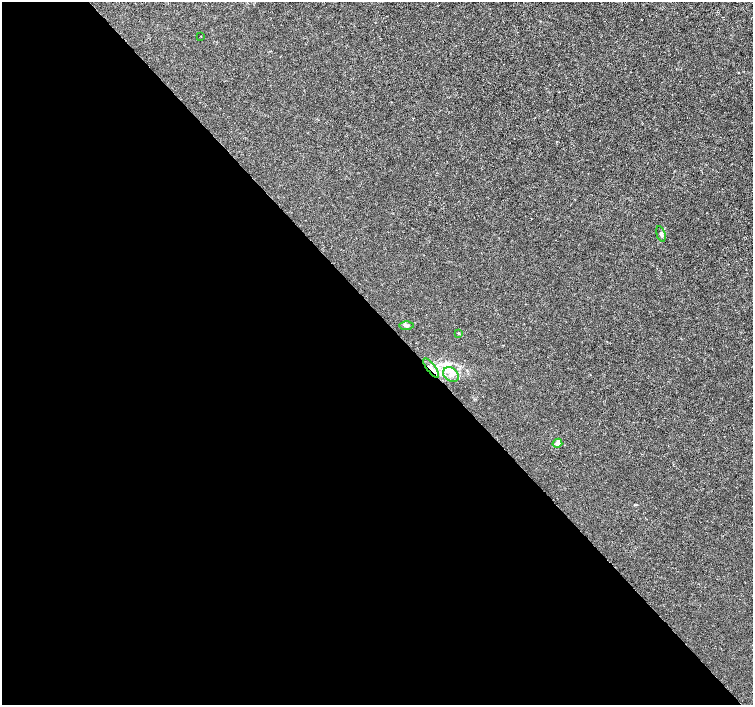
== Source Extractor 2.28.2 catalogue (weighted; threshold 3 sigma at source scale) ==
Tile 9 of 4 x 4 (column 1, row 3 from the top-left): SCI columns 7-1507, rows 1615-3019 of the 6011 x 5972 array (HDU 1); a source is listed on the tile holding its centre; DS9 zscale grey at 2 x 2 block average (1 PNG px = mean of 2 x 2 image px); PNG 755 x 707 px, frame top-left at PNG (2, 2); each listed source drawn as its Kron ellipse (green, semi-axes under 4 px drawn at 4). Shown black and unused: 55% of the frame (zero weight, under 3 of 4 exposures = <1% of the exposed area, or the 3 px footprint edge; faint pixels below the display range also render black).
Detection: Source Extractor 2.28.2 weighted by HDU 2 'WHT'; one run over the whole footprint, this tile lists its part. Background -2.35e-04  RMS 0.0012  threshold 0.00539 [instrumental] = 3 sigma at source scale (4.5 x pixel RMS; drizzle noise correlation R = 1.50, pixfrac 1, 0.0396/0.0396 arcsec/px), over >= 5 px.
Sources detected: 8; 1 coinciding with a brighter row at this scale — not listed separately; the other 7 listed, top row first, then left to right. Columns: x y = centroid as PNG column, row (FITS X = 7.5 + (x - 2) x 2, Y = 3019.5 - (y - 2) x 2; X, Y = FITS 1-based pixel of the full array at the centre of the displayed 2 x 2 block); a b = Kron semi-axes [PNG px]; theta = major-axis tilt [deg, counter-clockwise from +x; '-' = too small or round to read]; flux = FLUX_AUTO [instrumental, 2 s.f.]
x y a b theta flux
201 36 2 2 - 0.3
661 234 8 3 -75 0.58
406 325 7 4 -1 0.82
458 333 4 2 - 0.23
431 368 12 3 -53 1.4
451 374 8 6 -37 2
557 443 5 4 - 0.79
Overlapping masked pixels (flux is a lower limit): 1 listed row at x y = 431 368